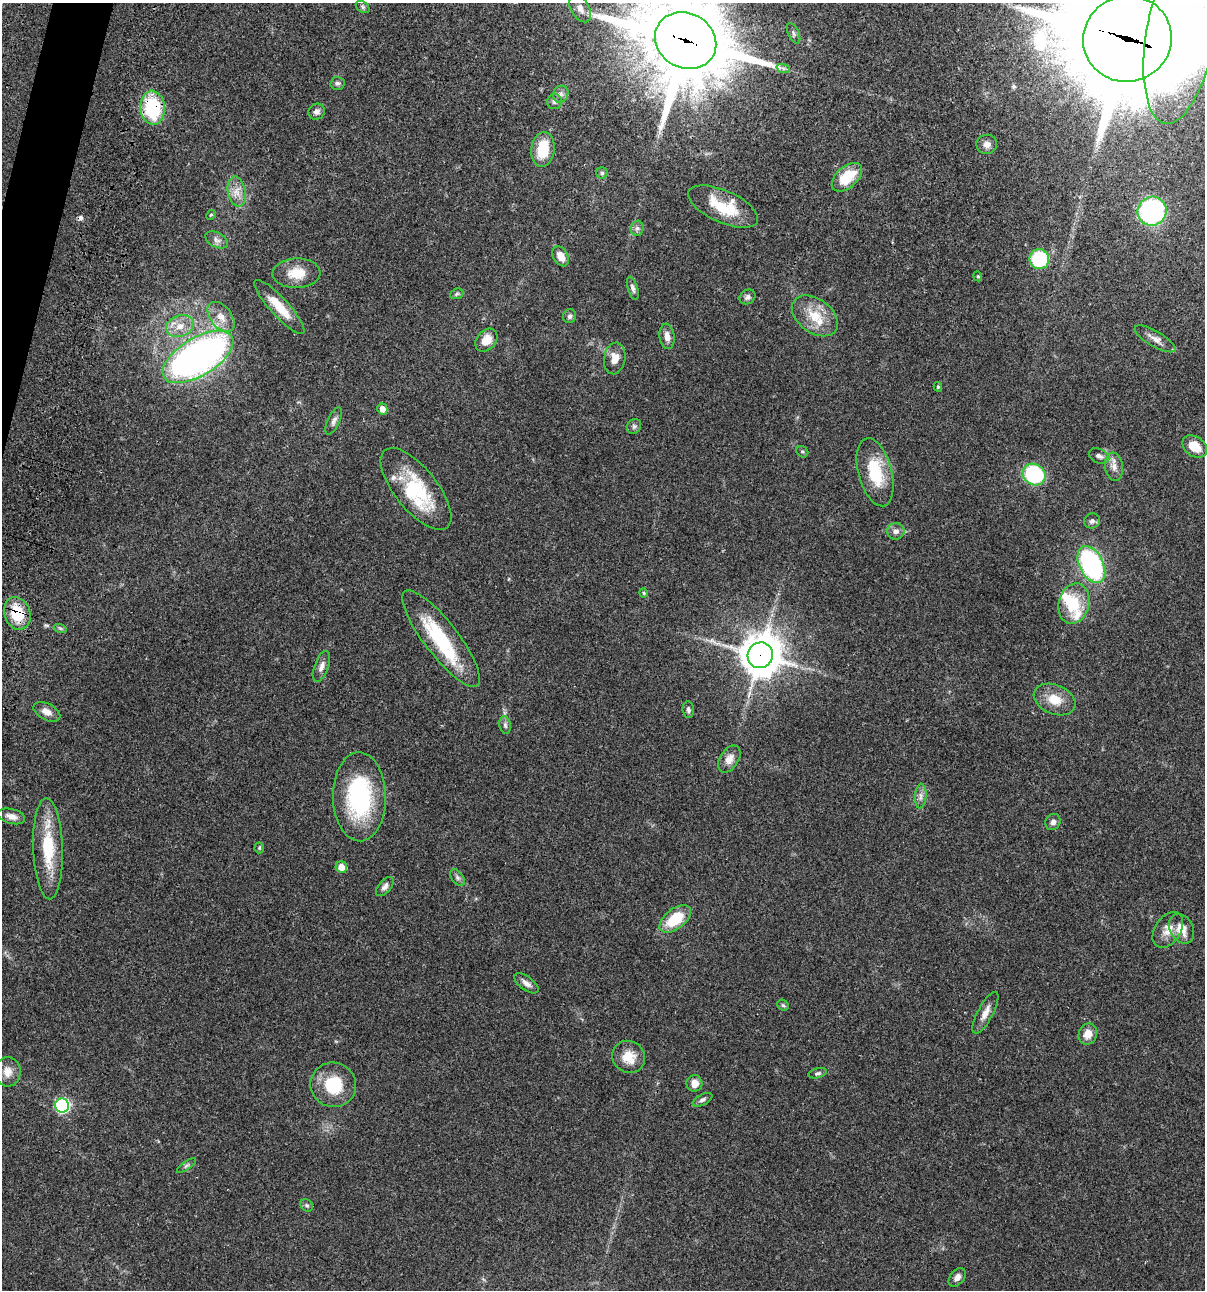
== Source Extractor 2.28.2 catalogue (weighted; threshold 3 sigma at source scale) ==
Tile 11 of 4 x 4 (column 3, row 3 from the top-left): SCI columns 2640-3842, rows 1408-2695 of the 5404 x 5390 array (HDU 1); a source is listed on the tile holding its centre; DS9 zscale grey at full resolution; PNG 1207 x 1292 px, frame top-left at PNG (2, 3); each listed source drawn as its Kron ellipse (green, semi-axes under 4 px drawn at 4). Shown black and unused: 1% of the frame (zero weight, under 3 of 4 exposures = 9% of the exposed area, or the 3 px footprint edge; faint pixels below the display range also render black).
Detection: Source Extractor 2.28.2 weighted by HDU 2 'WHT'; one run over the whole footprint, this tile lists its part. Background 0.0472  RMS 0.0054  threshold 0.0242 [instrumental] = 3 sigma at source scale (4.5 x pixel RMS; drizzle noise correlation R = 1.50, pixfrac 1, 0.05/0.05 arcsec/px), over >= 5 px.
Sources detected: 98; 1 inside a brighter object's white glare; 1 cosmic-ray / hot-pixel residue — neither listed nor drawn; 5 inside a brighter listed object's ellipse — not listed separately; the other 91 listed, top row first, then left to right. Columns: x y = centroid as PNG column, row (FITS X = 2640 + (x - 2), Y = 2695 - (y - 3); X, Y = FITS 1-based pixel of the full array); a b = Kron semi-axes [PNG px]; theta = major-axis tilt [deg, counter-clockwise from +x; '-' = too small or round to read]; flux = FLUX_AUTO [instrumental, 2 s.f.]
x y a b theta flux
363 7 8 5 -37 1
580 8 15 9 -60 3.8
794 33 11 5 -66 1.3
1180 35 90 34 80 610
1127 39 44 43 - 15000
686 41 31 27 -29 6800
783 68 7 4 -19 1.2
338 83 7 7 - 1.3
561 94 8 7 - 1.9
555 102 7 7 - 1.6
153 108 17 12 -85 35
317 112 8 7 - 2.1
987 144 10 9 - 2.9
543 149 17 11 82 16
602 173 6 5 - 0.88
847 177 18 10 42 16
237 191 15 9 -78 4.8
723 206 37 16 -24 19
1152 211 15 14 - 78
211 215 5 4 - 0.56
637 228 7 6 - 1.4
217 240 12 7 -27 2.3
561 256 11 7 -59 5.2
1039 259 10 10 - 32
296 273 24 15 2 9.8
978 276 5 4 - 0.67
633 288 12 5 -74 1.7
457 294 7 5 22 0.86
747 297 8 6 35 1.6
279 307 36 9 -48 12
570 316 7 6 - 1.4
815 316 26 17 -36 13
221 317 17 10 -52 5.9
180 326 14 10 20 6.3
667 336 13 7 -81 3.6
1155 339 23 7 -30 3.9
486 340 13 9 49 6.6
198 357 40 19 31 240
615 358 16 10 81 5.6
938 387 5 4 - 0.71
382 409 5 5 - 3.4
334 421 15 6 65 2
634 426 8 6 54 1.2
1195 446 13 9 -36 9.1
802 452 6 5 - 0.81
1099 456 10 7 -24 1.9
1114 467 14 9 -83 3.6
875 472 35 17 -75 21
1034 474 12 10 -34 46
416 489 50 21 -51 32
1092 521 8 7 - 1.7
896 531 9 8 - 2.3
1091 565 20 12 -63 82
644 593 4 4 - 0.54
1074 604 20 15 74 16
17 613 16 13 -70 18
60 628 6 4 -19 0.84
441 639 59 17 -52 37
760 655 13 12 - 1300
321 666 16 7 70 2.8
1055 699 22 14 -23 9.1
688 710 8 5 -83 1.4
47 712 14 8 -28 3.6
505 725 9 5 -80 1.4
729 759 15 9 57 4.1
921 796 12 5 85 2.3
359 797 44 26 -89 56
11 816 14 7 -14 3.4
1053 822 8 7 - 2
259 848 5 5 - 0.69
48 849 51 14 -88 25
341 867 6 5 - 5
457 877 9 5 -53 1.6
385 886 11 6 50 2.2
675 919 18 10 38 18
1182 929 15 11 -63 7
1168 930 20 13 57 6
526 983 14 6 -36 2.8
783 1005 6 5 - 0.79
985 1013 23 7 62 4.5
1088 1034 10 9 - 5.5
629 1057 17 15 -38 8.9
8 1072 14 13 - 4.8
818 1073 9 5 13 1.1
694 1083 8 8 - 4.4
333 1085 23 22 - 20
702 1100 11 5 28 1.5
62 1105 7 7 - 100
186 1166 11 4 36 1.2
307 1205 7 5 -43 0.93
957 1277 11 7 52 2.7
Overlapping masked pixels (flux is a lower limit): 6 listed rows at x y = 1127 39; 686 41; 153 108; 17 613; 441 639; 760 655
Isophote crosses this tile's border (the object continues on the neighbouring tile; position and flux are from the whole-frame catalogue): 3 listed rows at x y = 1180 35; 1127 39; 686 41